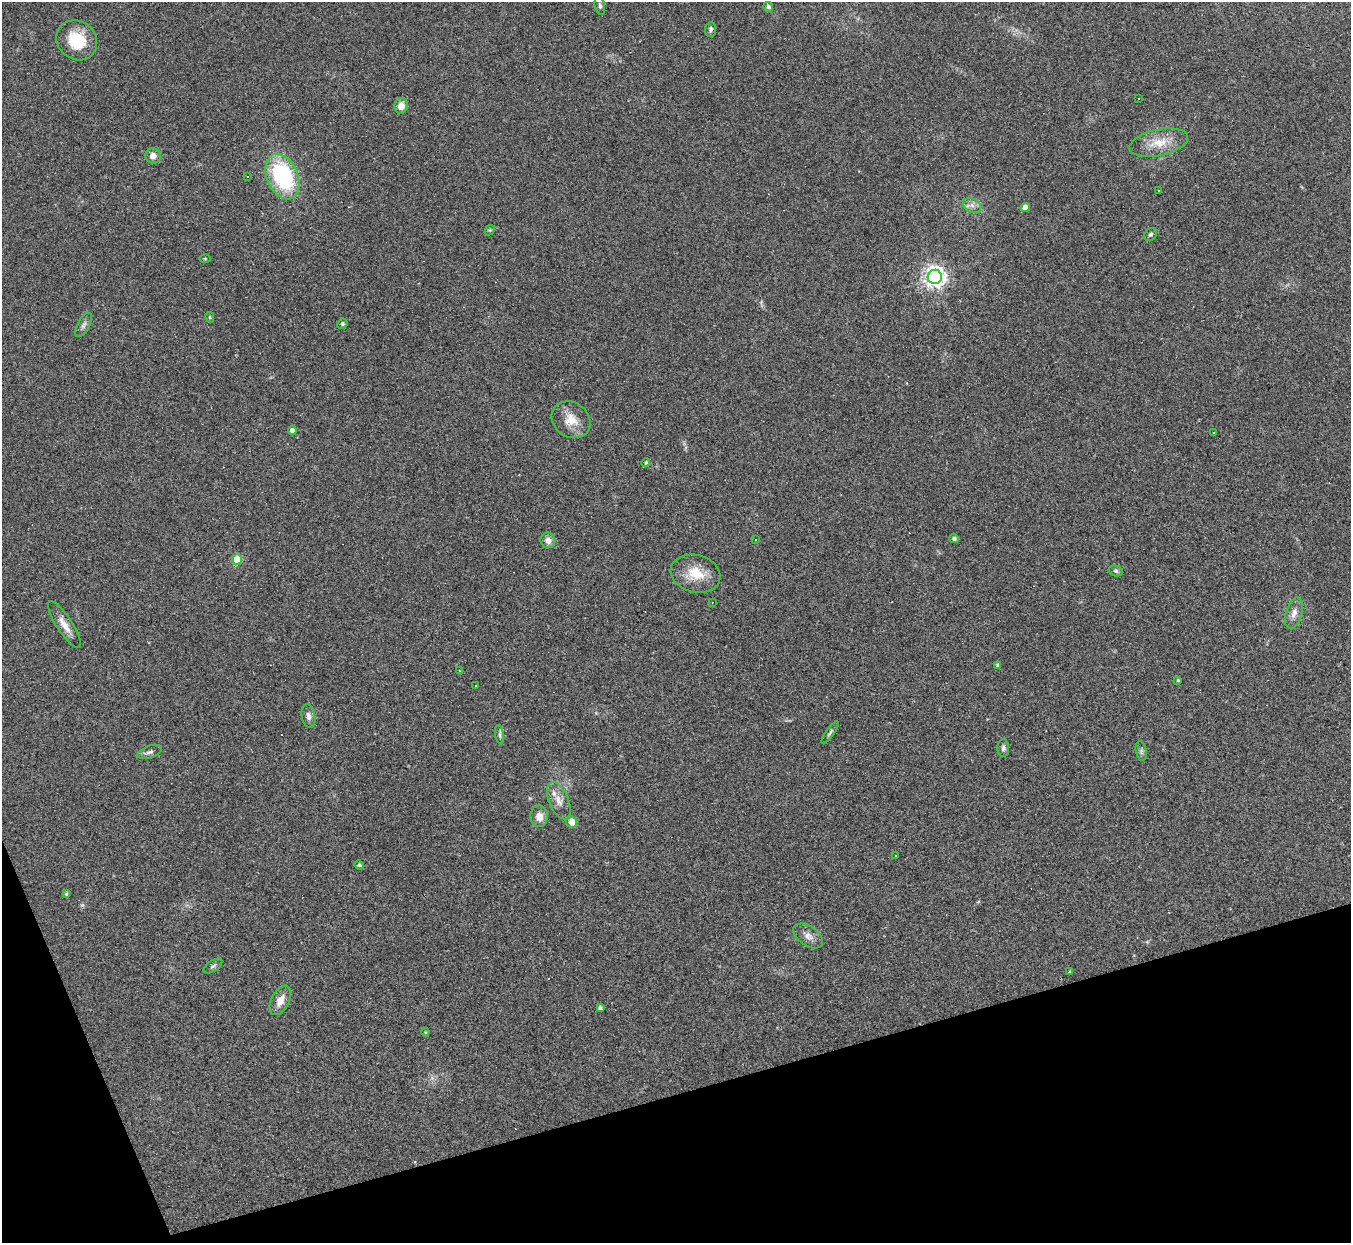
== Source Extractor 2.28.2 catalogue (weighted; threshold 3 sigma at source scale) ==
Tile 14 of 4 x 4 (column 2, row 4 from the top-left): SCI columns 1350-2698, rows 272-1512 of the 5397 x 5383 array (HDU 1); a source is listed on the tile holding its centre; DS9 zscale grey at full resolution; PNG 1353 x 1245 px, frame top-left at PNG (2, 2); each listed source drawn as its Kron ellipse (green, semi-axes under 4 px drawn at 4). Shown black and unused: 14% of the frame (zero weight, under 2 of 3 exposures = <1% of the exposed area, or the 3 px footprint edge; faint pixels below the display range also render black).
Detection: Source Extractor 2.28.2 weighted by HDU 2 'WHT'; one run over the whole footprint, this tile lists its part. Background 0.0637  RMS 0.0069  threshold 0.0311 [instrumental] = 3 sigma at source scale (4.5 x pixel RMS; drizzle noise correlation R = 1.50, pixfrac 1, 0.05/0.05 arcsec/px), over >= 5 px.
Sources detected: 61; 1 too faint to see at this stretch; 4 cosmic-ray / hot-pixel residue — neither listed nor drawn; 1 inside a brighter listed object's ellipse — not listed separately; the other 55 listed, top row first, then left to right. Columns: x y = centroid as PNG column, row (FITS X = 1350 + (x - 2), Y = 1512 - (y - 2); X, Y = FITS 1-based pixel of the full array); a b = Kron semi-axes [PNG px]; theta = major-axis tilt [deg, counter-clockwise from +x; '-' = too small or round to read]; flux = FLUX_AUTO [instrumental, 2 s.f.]
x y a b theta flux
600 6 9 5 -77 1.6
768 7 5 4 - 2
711 29 7 5 84 1.8
77 40 21 19 -41 24
1139 98 2 2 - 0.61
401 106 8 6 74 6.2
1159 143 30 13 12 15
153 156 8 7 - 4.4
247 176 3 3 - 1.5
282 177 24 15 -67 73
1158 191 3 2 - 0.95
972 205 10 6 -30 3.1
1025 208 4 4 - 6
490 230 6 4 42 0.87
1151 234 7 5 42 1.4
205 259 5 3 - 0.61
935 277 7 7 - 420
210 317 5 4 - 0.74
342 324 5 5 - 1.1
84 325 13 6 62 2.5
571 420 20 17 -36 12
292 430 4 4 - 3.5
1214 432 2 2 - 0.51
646 462 4 4 - 0.97
756 539 2 2 - 0.54
954 539 5 4 - 1.9
548 540 8 7 - 4.3
237 559 5 5 - 18
1116 571 7 5 -15 1.3
696 574 25 18 -14 17
712 602 2 2 - 0.59
1294 613 16 8 73 5.2
64 625 27 8 -57 7.3
998 665 4 4 - 1.8
459 671 3 3 - 1.3
1178 680 4 3 - 0.95
476 686 3 3 - 3.9
308 716 12 7 -80 3
830 732 13 4 55 1.6
500 735 10 4 -80 1.5
1003 748 9 6 88 2.1
1141 751 10 5 -78 1.7
150 752 13 6 20 2.5
559 801 20 9 -67 6.5
539 816 11 9 -88 5.9
572 822 6 5 - 7.7
896 856 3 3 - 4.6
359 865 5 4 - 1.3
66 894 4 4 - 0.89
808 936 17 9 -35 5.1
213 966 11 5 34 1.6
1069 972 3 3 - 0.7
280 1000 16 9 63 7.5
600 1008 4 4 - 1.6
425 1032 4 4 - 0.65